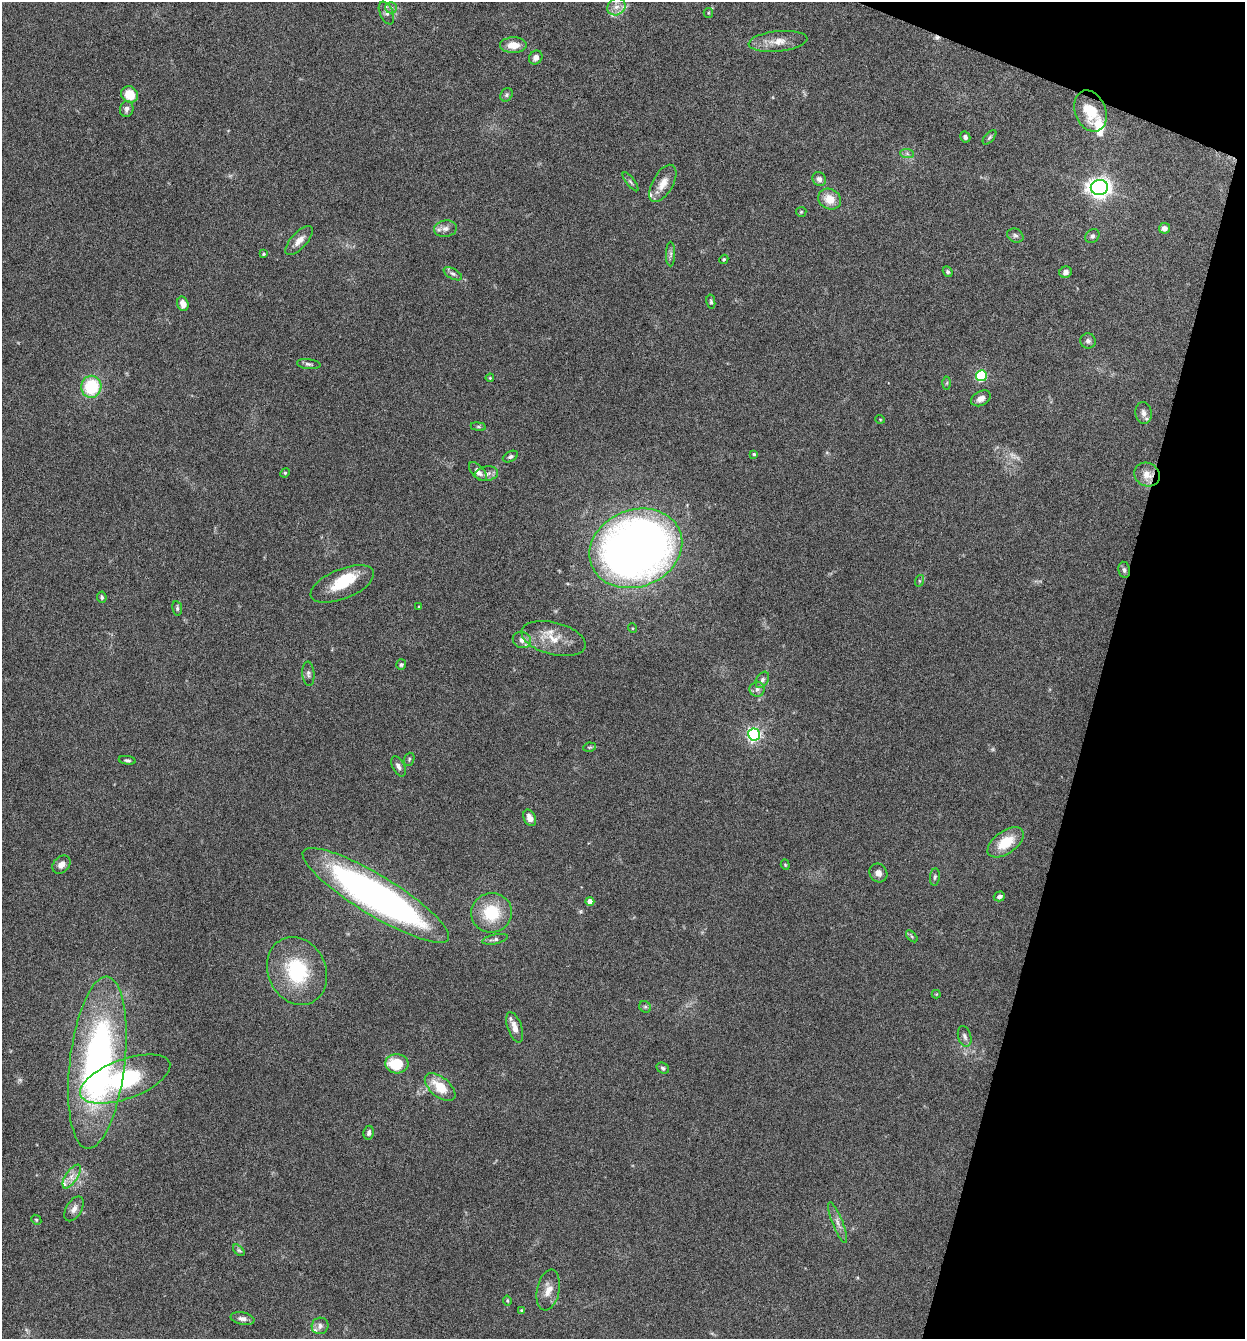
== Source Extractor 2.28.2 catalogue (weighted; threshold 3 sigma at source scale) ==
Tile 8 of 4 x 4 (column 4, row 2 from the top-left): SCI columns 3859-5101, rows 2677-4013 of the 5359 x 5349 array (HDU 1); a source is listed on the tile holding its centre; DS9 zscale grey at full resolution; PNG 1247 x 1341 px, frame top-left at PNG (2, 2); each listed source drawn as its Kron ellipse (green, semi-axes under 4 px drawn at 4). Shown black and unused: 14% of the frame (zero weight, under 4 of 8 exposures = <1% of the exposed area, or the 3 px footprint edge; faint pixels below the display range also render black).
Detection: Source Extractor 2.28.2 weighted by HDU 2 'WHT'; one run over the whole footprint, this tile lists its part. Background 0.125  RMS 0.005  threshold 0.0203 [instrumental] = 3 sigma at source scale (4.09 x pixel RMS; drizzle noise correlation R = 1.36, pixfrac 0.8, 0.05/0.05 arcsec/px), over >= 5 px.
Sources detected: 117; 3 too faint to see at this stretch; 3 inside a brighter object's white glare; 1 cosmic-ray / hot-pixel residue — neither listed nor drawn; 9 inside a brighter listed object's ellipse — not listed separately; the other 101 listed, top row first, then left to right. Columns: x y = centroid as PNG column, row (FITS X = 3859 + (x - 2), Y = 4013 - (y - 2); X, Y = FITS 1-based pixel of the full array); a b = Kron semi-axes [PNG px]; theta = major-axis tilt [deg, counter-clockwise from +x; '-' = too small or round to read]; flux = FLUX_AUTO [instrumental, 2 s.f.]
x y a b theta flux
616 7 9 8 - 3
391 8 6 5 - 0.89
386 13 12 6 -66 1.6
708 13 5 4 - 0.48
778 41 29 10 6 6.2
513 45 13 8 0 5.7
536 58 7 6 - 2.1
129 94 9 8 - 8.5
507 95 7 5 53 0.93
127 109 8 6 79 1.7
1090 111 21 15 -68 13
965 137 6 5 - 1.2
989 137 9 4 49 0.9
907 154 7 4 -2 1
819 179 7 6 - 1.8
630 182 11 4 -52 0.91
663 183 21 10 60 5.7
1099 188 8 7 - 260
830 199 12 10 -26 6.7
801 212 5 5 - 0.52
1164 228 5 5 - 3
445 229 11 8 7 2.7
1015 236 8 7 - 1.2
1092 236 7 6 - 1.3
299 240 18 8 47 4
264 254 4 3 - 0.56
671 254 12 4 90 1.3
724 259 5 4 - 0.63
948 271 5 4 - 0.91
1066 272 6 5 - 1.8
453 274 10 5 -29 1.3
711 302 7 4 -80 0.77
183 304 7 5 -74 3.9
1088 341 7 7 - 1.4
309 364 12 5 -6 1.2
981 376 5 5 - 42
490 378 4 3 - 0.47
947 383 6 4 87 0.57
91 387 11 10 - 25
981 398 10 7 28 3.1
1144 413 11 8 -80 2.3
880 419 5 3 - 0.34
478 427 7 4 -8 0.67
754 454 4 3 - 0.66
510 457 8 5 27 1.1
478 472 11 6 -48 2.8
285 473 5 4 - 0.55
487 474 11 7 7 2.4
1147 475 13 11 -28 4.9
636 548 47 38 22 390
1124 570 8 5 -79 1.2
919 581 6 4 72 0.58
342 584 34 15 22 14
102 597 5 4 - 0.91
419 607 3 2 - 0.47
177 608 7 5 -81 0.87
632 628 5 3 - 0.41
553 639 33 16 -14 10
522 640 9 8 - 2.7
401 665 5 5 - 0.94
308 674 12 6 -85 1.5
762 680 9 6 58 1.5
757 689 7 7 - 1.5
754 734 6 6 - 110
590 747 6 4 10 0.71
409 759 7 5 70 0.77
127 760 8 4 -8 0.88
398 766 11 6 -63 1.9
530 818 9 6 -65 3.4
1006 842 20 11 35 12
61 865 10 7 46 2.8
785 865 5 4 - 0.49
878 873 10 8 -53 2.5
935 877 8 5 83 0.9
376 895 85 20 -31 220
999 896 6 5 - 1.5
590 902 4 4 - 5.7
491 913 20 19 - 19
912 936 7 4 -46 0.73
495 939 13 5 12 1.5
297 971 35 29 -64 32
936 994 4 4 - 0.41
645 1007 6 5 - 0.85
515 1027 16 7 -71 4.2
965 1036 11 6 -73 1.7
97 1063 86 27 83 130
397 1064 11 9 -4 15
663 1068 7 5 -30 0.91
125 1079 47 19 20 74
440 1087 18 9 -41 11
369 1133 7 5 81 1.5
72 1176 13 6 56 3.2
74 1209 14 8 59 3
36 1220 5 4 - 0.58
838 1223 22 5 -68 3
239 1250 7 4 -44 0.82
548 1290 21 11 79 5.5
507 1300 5 4 - 0.65
521 1311 4 3 - 0.68
243 1319 12 6 -11 2
320 1326 8 8 - 1.9
Overlapping masked pixels (flux is a lower limit): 1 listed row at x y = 1147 475